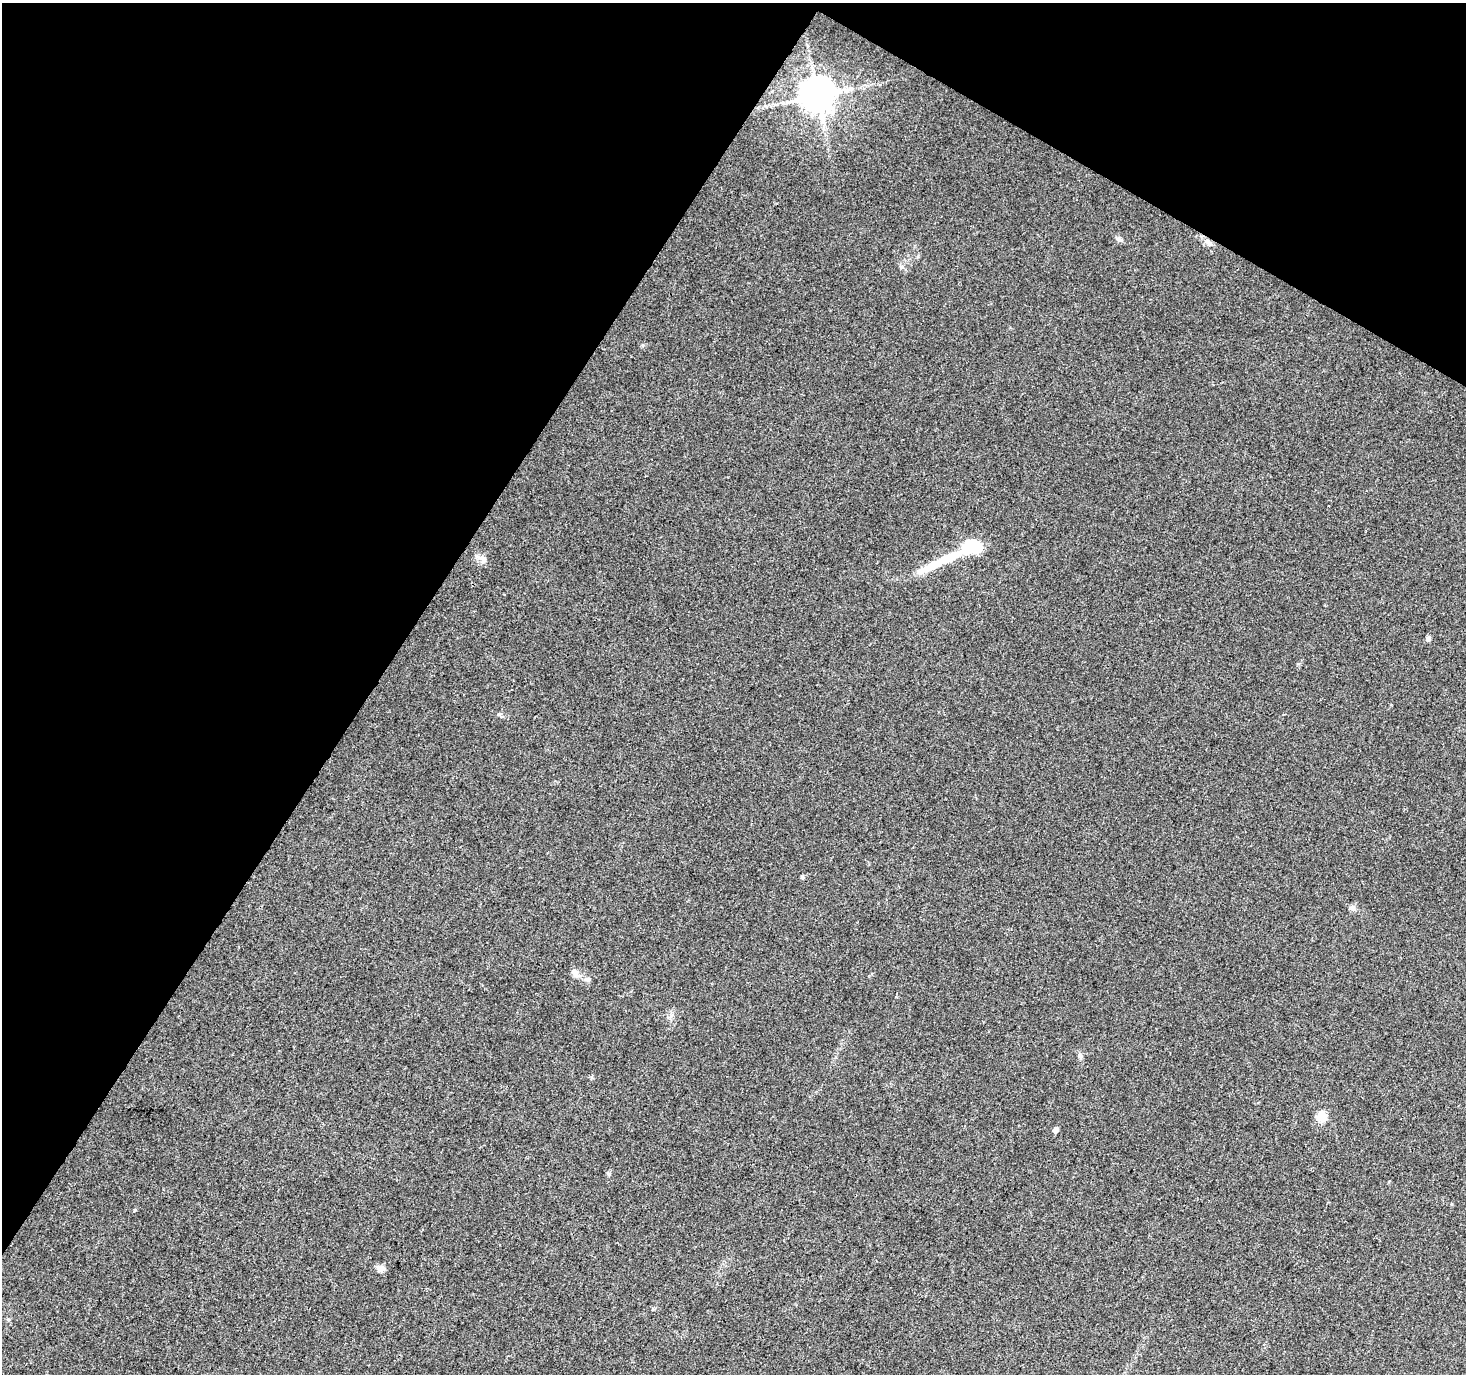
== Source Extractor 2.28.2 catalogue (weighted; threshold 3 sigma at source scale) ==
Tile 2 of 4 x 4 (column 2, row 1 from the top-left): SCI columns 1476-2939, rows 4375-5746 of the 5868 x 5942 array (HDU 1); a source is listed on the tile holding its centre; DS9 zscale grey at full resolution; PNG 1468 x 1376 px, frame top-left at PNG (2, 3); no overlay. Shown black and unused: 32% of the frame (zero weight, under 3 of 4 exposures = <1% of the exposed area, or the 3 px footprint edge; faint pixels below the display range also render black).
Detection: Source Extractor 2.28.2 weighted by HDU 2 'WHT'; one run over the whole footprint, this tile lists its part. Background 0.0383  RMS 0.0041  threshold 0.0185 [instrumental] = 3 sigma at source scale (4.5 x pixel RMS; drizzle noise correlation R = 1.50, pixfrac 1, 0.0396/0.0396 arcsec/px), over >= 5 px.
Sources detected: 18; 1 inside a brighter object's white glare — not listed; the other 17 listed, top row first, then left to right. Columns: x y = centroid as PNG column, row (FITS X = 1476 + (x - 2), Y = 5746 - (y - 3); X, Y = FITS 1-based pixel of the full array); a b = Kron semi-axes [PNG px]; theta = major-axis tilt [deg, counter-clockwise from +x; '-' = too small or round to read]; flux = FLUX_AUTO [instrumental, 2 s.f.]
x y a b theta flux
817 95 10 9 - 980
1119 239 8 7 - 1.1
1209 243 11 7 -45 2
901 267 6 4 72 0.65
973 548 26 16 5 16
933 565 52 10 24 11
1428 639 7 5 78 1.1
802 877 5 4 - 0.73
1352 908 8 7 - 1.5
575 973 12 8 -59 2.2
588 979 7 6 - 1.2
1080 1055 8 5 -63 1.1
1322 1116 5 5 - 20
1055 1130 4 4 - 2.7
608 1174 6 5 - 0.72
135 1210 4 3 - 0.46
380 1268 10 8 -34 2.3
Unlisted compact peaks at least as high as the median listed source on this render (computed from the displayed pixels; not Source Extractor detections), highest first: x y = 484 560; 643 345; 591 1077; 499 714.